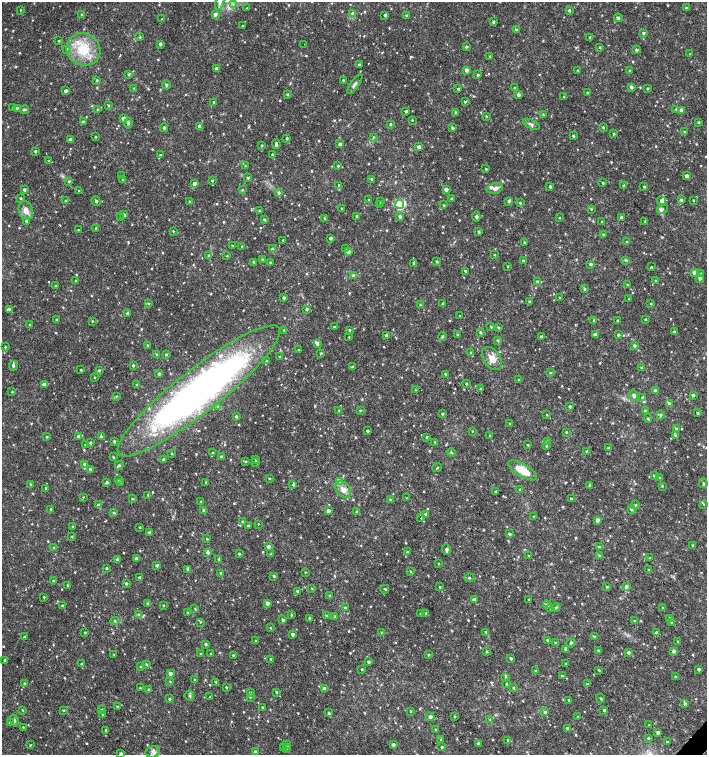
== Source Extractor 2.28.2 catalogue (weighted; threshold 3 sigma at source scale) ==
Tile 6 of 4 x 4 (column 2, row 2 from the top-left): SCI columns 1635-3043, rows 3011-4516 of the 6024 x 6030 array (HDU 1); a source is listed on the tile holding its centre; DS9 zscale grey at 2 x 2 block average (1 PNG px = mean of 2 x 2 image px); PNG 709 x 757 px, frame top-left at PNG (2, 2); each listed source drawn as its Kron ellipse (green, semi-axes under 4 px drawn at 4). Shown black and unused: <1% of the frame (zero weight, under 2 of 3 exposures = <1% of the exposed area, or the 3 px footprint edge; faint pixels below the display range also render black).
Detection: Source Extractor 2.28.2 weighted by HDU 2 'WHT'; one run over the whole footprint, this tile lists its part. Background 0.0231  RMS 0.0035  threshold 0.0158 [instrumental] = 3 sigma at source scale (4.5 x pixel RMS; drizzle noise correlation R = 1.50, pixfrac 1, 0.0396/0.0396 arcsec/px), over >= 5 px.
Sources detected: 799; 1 too faint to see at this stretch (2 x 2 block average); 1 cosmic-ray / hot-pixel residue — neither listed nor drawn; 1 coinciding with a brighter row at this scale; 15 inside a brighter listed object's ellipse — not listed separately; of the other 781, all 500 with FLUX_AUTO >= 0.59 (the completeness limit of this list) listed and drawn (281 fainter detections not listed), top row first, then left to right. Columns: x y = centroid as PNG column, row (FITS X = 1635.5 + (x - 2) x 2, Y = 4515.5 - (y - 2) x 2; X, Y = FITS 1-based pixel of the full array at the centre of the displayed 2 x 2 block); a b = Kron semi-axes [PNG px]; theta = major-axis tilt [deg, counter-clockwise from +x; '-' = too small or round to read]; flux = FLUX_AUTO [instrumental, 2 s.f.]
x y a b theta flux
220 3 7 3 72 2.2
233 4 3 3 - 1.1
247 8 3 2 - 0.8
686 8 3 3 - 1.1
20 10 3 2 - 0.61
569 10 4 3 - 1
353 13 3 3 - 1.7
81 14 3 2 - 0.64
215 14 4 4 - 2.6
385 15 3 3 - 1.4
407 15 3 3 - 0.78
618 18 4 3 - 1.3
162 19 2 2 - 0.59
493 22 3 3 - 1
242 26 3 2 - 0.67
516 29 4 2 - 0.79
643 33 3 3 - 1.2
140 37 3 2 - 0.67
590 37 3 2 - 0.91
59 41 2 2 - 0.76
160 44 3 3 - 1.6
304 44 2 2 - 0.64
466 47 3 3 - 1.1
600 47 3 3 - 0.74
66 49 3 3 - 1
83 49 17 15 -29 26
636 50 3 3 - 1.1
690 54 3 3 - 0.59
490 56 3 2 - 0.64
359 65 3 3 - 1.2
217 68 3 3 - 2.3
466 70 3 3 - 2.5
577 70 3 2 - 0.61
629 71 3 3 - 0.65
129 74 3 2 - 0.8
478 75 3 2 - 1
97 80 3 3 - 0.8
343 80 3 2 - 0.86
355 84 11 3 54 2.4
166 85 4 3 - 1.7
631 87 3 3 - 1.7
134 88 2 2 - 0.96
514 88 2 2 - 0.62
458 89 3 2 - 1.1
647 89 3 3 - 0.78
66 91 3 2 - 1.9
587 93 3 2 - 0.89
287 94 3 3 - 0.84
518 95 3 3 - 2
564 97 2 2 - 0.65
465 101 3 3 - 0.96
213 102 2 2 - 0.63
108 105 3 3 - 0.72
13 108 4 2 - 0.65
18 108 3 3 - 1.2
676 109 3 3 - 0.71
24 110 4 3 - 1.2
98 110 3 3 - 1
681 110 3 3 - 2
406 111 2 2 - 1.5
455 112 3 3 - 0.85
543 115 3 3 - 0.73
486 116 3 2 - 0.66
123 118 4 3 - 1.9
412 120 2 2 - 0.64
83 122 4 4 - 1.3
698 122 3 3 - 0.81
128 123 5 3 - 1.2
390 124 3 3 - 0.99
531 124 9 4 -25 2.1
199 126 3 3 - 2.8
603 127 3 2 - 0.83
164 128 4 3 - 1.3
452 128 4 3 - 1.1
684 132 3 3 - 0.8
613 134 3 3 - 0.82
573 136 3 3 - 1.1
95 137 2 2 - 0.61
373 137 3 2 - 0.71
287 138 2 2 - 1.1
70 140 3 3 - 2
276 144 5 3 - 1.6
340 144 3 2 - 1.9
262 145 3 3 - 0.75
419 147 3 3 - 2.4
35 151 3 3 - 0.94
272 154 3 2 - 0.7
160 155 3 3 - 0.81
49 161 3 3 - 1.2
245 166 3 2 - 0.59
338 166 3 3 - 0.79
486 169 3 2 - 0.61
121 176 3 2 - 0.64
687 176 3 3 - 3.3
248 178 3 3 - 0.99
123 179 3 3 - 0.69
372 179 3 3 - 1.1
212 180 3 3 - 0.82
69 181 3 3 - 0.89
603 183 2 2 - 0.92
194 184 3 3 - 2.4
339 185 2 2 - 1.6
624 185 3 3 - 0.71
550 186 3 3 - 1.4
644 187 3 3 - 0.92
495 188 8 5 14 3.5
446 189 3 3 - 3
24 190 3 3 - 1.6
242 190 3 3 - 0.61
79 191 2 2 - 1
279 193 4 3 - 1.1
21 198 3 2 - 0.79
452 199 3 3 - 0.98
369 200 3 2 - 0.66
681 200 4 3 - 1.3
693 200 2 2 - 0.63
66 201 3 2 - 1.1
96 201 5 3 - 1.2
381 201 3 2 - 0.85
509 201 3 3 - 1.3
662 201 4 4 - 2.2
190 202 3 2 - 0.65
520 203 3 2 - 0.81
400 204 4 4 - 62
380 205 3 3 - 1.6
444 205 3 3 - 0.64
342 208 2 2 - 0.63
591 209 3 2 - 0.59
662 209 6 4 23 1.9
26 211 9 7 -72 5.5
260 211 3 2 - 1.1
124 215 3 3 - 2.2
356 216 3 2 - 0.85
400 216 3 3 - 1.7
476 216 5 4 - 1.4
121 217 2 2 - 0.65
621 217 3 3 - 1.6
559 218 2 2 - 0.6
264 219 4 3 - 0.88
325 219 3 3 - 0.96
27 221 3 3 - 1.7
602 221 2 2 - 0.66
645 222 3 3 - 0.63
96 228 2 2 - 0.96
78 230 3 2 - 0.6
173 231 3 2 - 0.7
479 232 3 3 - 1
603 234 3 2 - 1.1
330 238 3 3 - 1.7
283 240 3 2 - 0.61
524 242 3 3 - 1
626 242 3 2 - 0.6
232 246 3 2 - 0.9
242 246 3 2 - 0.68
272 249 4 3 - 1.1
345 249 3 3 - 0.7
348 252 4 3 - 3.1
208 255 3 3 - 0.72
495 255 2 2 - 0.59
227 256 3 3 - 0.66
262 259 4 3 - 0.65
625 260 4 4 - 1.1
437 261 3 3 - 1.2
523 261 3 2 - 1
254 262 3 2 - 1.2
270 263 3 3 - 0.89
414 263 3 3 - 1.8
591 264 3 3 - 1.3
508 266 3 2 - 0.61
651 267 3 2 - 0.63
465 271 3 3 - 1.1
694 272 3 3 - 2.6
701 274 3 3 - 1.1
354 276 3 3 - 4.3
700 278 3 3 - 2.2
76 281 3 3 - 1
537 281 3 3 - 0.93
656 281 3 3 - 1.1
627 285 2 2 - 0.71
56 286 3 2 - 0.9
585 289 3 3 - 0.95
284 298 3 2 - 1.5
560 298 3 3 - 0.59
629 299 3 2 - 0.63
529 301 3 2 - 0.9
149 303 3 3 - 0.8
443 304 3 2 - 2.5
651 304 3 2 - 0.64
420 305 3 2 - 0.68
9 309 3 3 - 1.3
307 309 3 2 - 1.2
127 313 3 3 - 1.9
459 316 2 2 - 0.64
645 319 3 2 - 0.67
56 320 3 2 - 0.68
92 321 2 2 - 0.73
594 321 3 3 - 0.96
618 321 3 2 - 1.1
29 325 3 2 - 0.71
334 327 3 2 - 0.91
491 327 3 3 - 0.83
498 327 3 3 - 1
284 330 3 2 - 0.63
349 330 3 2 - 1.1
480 332 3 3 - 1.1
674 332 3 3 - 0.91
386 335 3 3 - 1.1
457 335 3 2 - 0.98
595 335 4 3 - 1.8
618 335 3 3 - 1.2
349 337 2 2 - 0.61
442 337 4 3 - 1.2
541 337 3 3 - 1.2
498 340 3 3 - 0.99
317 344 4 3 - 1.4
147 345 3 2 - 0.72
634 346 4 3 - 1.3
5 347 3 3 - 0.65
299 350 3 2 - 0.74
471 352 3 2 - 0.76
321 353 3 3 - 0.86
156 354 3 3 - 0.65
166 355 3 3 - 1
279 357 3 2 - 0.72
492 358 13 8 -54 8.7
266 361 3 2 - 0.64
13 365 5 3 - 1.5
133 365 3 2 - 1.1
353 367 3 3 - 1.5
641 368 3 2 - 0.78
81 370 3 2 - 0.76
99 370 3 3 - 1.2
550 373 3 3 - 0.83
159 374 3 2 - 1.1
445 374 3 2 - 0.77
94 377 3 2 - 0.63
519 379 3 2 - 0.64
44 384 3 3 - 2.9
466 384 3 2 - 0.82
137 385 3 3 - 0.95
480 389 3 3 - 0.7
415 390 3 2 - 0.65
199 391 102 21 38 430
655 391 3 2 - 5
12 392 2 2 - 0.61
634 395 6 3 -75 2.1
693 395 3 2 - 1.2
116 396 3 2 - 0.73
643 398 4 3 - 2.9
669 403 3 3 - 1.4
218 406 3 3 - 0.78
570 406 3 2 - 1.5
339 410 3 2 - 0.73
360 410 3 3 - 0.83
645 411 3 3 - 2.2
697 413 3 2 - 0.98
442 414 3 2 - 1.2
547 415 3 2 - 0.61
660 415 4 3 - 1.4
236 416 3 2 - 1.3
648 418 4 3 - 0.89
510 424 3 3 - 0.94
676 428 3 3 - 1.1
367 431 2 2 - 1.2
472 431 3 2 - 0.61
566 432 3 2 - 0.68
490 435 3 2 - 0.72
79 436 3 3 - 2.7
101 436 3 3 - 1.1
676 436 4 3 - 1.1
47 437 3 3 - 0.8
427 437 3 3 - 0.73
114 441 3 3 - 1.1
435 442 3 3 - 0.72
548 442 3 3 - 2.4
90 443 3 3 - 1.1
85 445 3 2 - 0.8
528 445 2 2 - 0.63
546 446 3 3 - 0.95
608 448 3 2 - 0.66
587 451 3 3 - 1
451 452 4 3 - 0.89
213 453 3 3 - 1.5
172 454 3 2 - 0.69
113 457 2 2 - 0.76
222 457 3 3 - 2.5
163 459 3 2 - 0.94
256 459 2 2 - 0.64
246 461 3 3 - 0.74
256 462 3 3 - 1.1
84 464 4 3 - 1.4
119 465 4 3 - 0.97
437 468 4 2 - 0.67
90 469 3 3 - 1.8
522 470 16 6 -30 15
654 476 3 3 - 1.7
659 477 3 2 - 0.74
269 478 3 2 - 0.65
118 479 3 2 - 0.63
107 482 4 3 - 1.2
206 482 2 2 - 0.76
339 482 3 3 - 12
120 483 3 2 - 1.7
703 483 5 2 - 0.92
30 484 3 3 - 0.84
293 485 3 3 - 1
590 485 3 3 - 0.94
662 486 3 3 - 0.67
45 488 3 2 - 0.67
343 490 9 6 -52 5.6
520 490 3 2 - 1.4
496 492 3 3 - 0.98
148 495 3 3 - 0.91
83 497 2 2 - 1.1
406 498 3 2 - 0.71
571 498 2 2 - 0.71
132 499 3 2 - 0.68
390 500 4 3 - 1
201 502 2 2 - 0.71
704 504 3 3 - 0.7
98 505 3 3 - 1.3
635 505 4 2 - 0.75
51 509 2 2 - 1.1
631 509 4 3 - 1.7
203 510 3 3 - 1.7
328 511 3 3 - 3.1
113 512 3 2 - 0.63
357 512 3 3 - 1.6
425 514 3 3 - 1.9
534 516 2 2 - 1.1
421 518 2 2 - 1.1
597 520 3 3 - 3.5
243 522 3 3 - 1.4
258 524 2 2 - 0.69
248 526 3 2 - 0.85
73 527 2 2 - 1.4
139 527 2 2 - 0.75
149 532 3 3 - 1.9
509 534 3 3 - 1.1
72 536 3 3 - 0.6
207 539 3 2 - 0.76
693 545 3 3 - 0.81
268 546 3 2 - 3.7
599 547 3 3 - 0.91
54 548 3 2 - 0.61
446 550 5 3 - 1.9
208 552 3 3 - 2.3
407 552 3 3 - 0.8
239 554 2 2 - 0.92
271 554 3 3 - 0.63
528 555 3 2 - 0.63
599 556 3 3 - 0.95
650 558 3 3 - 0.74
117 559 3 3 - 1
136 559 2 2 - 2.8
219 559 3 3 - 1
438 563 2 2 - 0.77
157 565 3 3 - 1.4
106 568 3 2 - 1
188 569 4 3 - 1.2
648 570 2 2 - 0.69
305 572 2 2 - 0.65
411 572 4 3 - 0.64
221 573 3 3 - 1.2
274 576 3 2 - 1.1
140 578 2 2 - 2.9
469 578 5 3 - 0.9
53 581 3 3 - 1.1
126 583 3 3 - 1.3
67 585 3 2 - 0.82
440 587 3 2 - 0.73
607 587 3 2 - 0.8
626 587 4 3 - 1.9
312 588 3 2 - 0.66
385 589 4 2 - 0.8
297 591 3 3 - 1.5
330 595 3 3 - 1
44 597 3 2 - 0.74
474 599 3 3 - 1.6
529 599 2 2 - 0.81
267 603 3 3 - 3.2
148 604 3 3 - 1.5
163 605 3 2 - 0.68
547 605 4 4 - 1.6
62 606 3 3 - 1.3
345 607 3 3 - 0.98
556 607 4 3 - 0.85
663 608 3 3 - 0.87
195 609 4 3 - 0.85
551 609 3 3 - 1.3
188 612 3 2 - 1.1
426 613 2 2 - 1.3
138 614 3 3 - 0.87
420 614 3 2 - 0.68
291 615 3 2 - 0.8
326 616 3 3 - 1.3
335 616 4 3 - 0.92
309 618 3 2 - 1.2
670 618 3 3 - 1.3
283 620 3 3 - 1.7
115 621 4 3 - 1
634 621 3 3 - 0.95
200 622 3 3 - 0.68
671 622 3 3 - 0.99
270 628 3 2 - 0.63
85 632 3 3 - 0.79
486 632 3 3 - 1.5
381 633 4 3 - 0.76
656 633 3 3 - 3
292 634 3 3 - 2.6
594 636 3 3 - 0.8
24 637 3 2 - 1.4
547 640 3 2 - 0.74
255 641 3 2 - 0.75
678 641 3 3 - 0.64
555 642 3 2 - 0.71
571 643 5 3 - 1.4
206 644 3 3 - 1.1
566 649 4 3 - 2.4
598 650 3 3 - 1.4
486 651 3 2 - 0.72
673 651 3 3 - 2.3
628 652 3 2 - 2
201 654 2 2 - 0.8
211 654 3 2 - 1
114 655 2 2 - 0.95
233 655 3 2 - 0.77
428 655 2 2 - 0.83
511 658 3 2 - 1.4
271 659 2 2 - 1
5 660 2 2 - 0.97
368 662 3 3 - 1.4
82 663 3 2 - 0.8
147 664 3 2 - 0.95
566 664 2 2 - 0.79
141 667 3 3 - 0.66
362 669 2 2 - 0.72
699 669 2 2 - 1.6
599 670 3 2 - 0.69
536 671 3 3 - 0.89
170 673 3 3 - 2.4
562 676 3 2 - 0.68
506 677 3 3 - 0.93
675 677 3 2 - 0.8
194 679 3 2 - 0.65
170 682 3 2 - 0.66
216 682 3 2 - 0.99
24 683 3 2 - 0.77
506 684 3 2 - 0.66
587 684 3 3 - 0.72
226 687 3 2 - 0.8
513 687 3 3 - 0.82
140 688 2 2 - 0.79
324 688 3 3 - 3.9
149 689 3 3 - 0.99
250 692 3 3 - 1
276 692 3 2 - 0.85
190 695 5 2 - 1.1
210 697 3 2 - 0.72
250 697 3 3 - 0.72
601 698 5 3 - 1.2
169 699 3 2 - 1
569 700 2 2 - 0.76
685 703 4 3 - 1.2
117 706 2 2 - 0.89
263 708 2 2 - 1.4
102 709 3 2 - 0.67
22 710 4 2 - 0.65
64 710 3 2 - 0.76
604 710 3 3 - 1.2
410 711 2 2 - 0.68
545 712 3 3 - 1.3
329 713 4 3 - 1.2
103 714 2 2 - 0.94
455 716 3 2 - 0.69
578 716 3 2 - 0.6
430 717 4 4 - 2.2
14 720 6 3 -75 1.4
490 720 3 3 - 0.89
10 723 3 3 - 2.7
649 725 2 2 - 0.65
23 727 3 2 - 0.64
567 728 2 2 - 1.4
436 729 3 2 - 0.69
106 730 3 2 - 1.1
658 732 3 3 - 1.9
648 738 3 2 - 0.9
441 739 3 3 - 1.1
507 740 4 3 - 1.2
667 742 2 2 - 0.75
478 744 3 3 - 2.1
30 745 3 2 - 0.68
287 745 3 3 - 1.7
393 745 2 2 - 2.7
283 747 3 3 - 0.65
442 747 3 3 - 0.84
287 748 3 3 - 0.7
255 751 3 3 - 1.4
153 752 7 5 12 2.6
120 753 3 3 - 1.4
Isophote crosses this tile's border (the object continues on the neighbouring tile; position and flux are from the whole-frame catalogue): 1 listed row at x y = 120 753